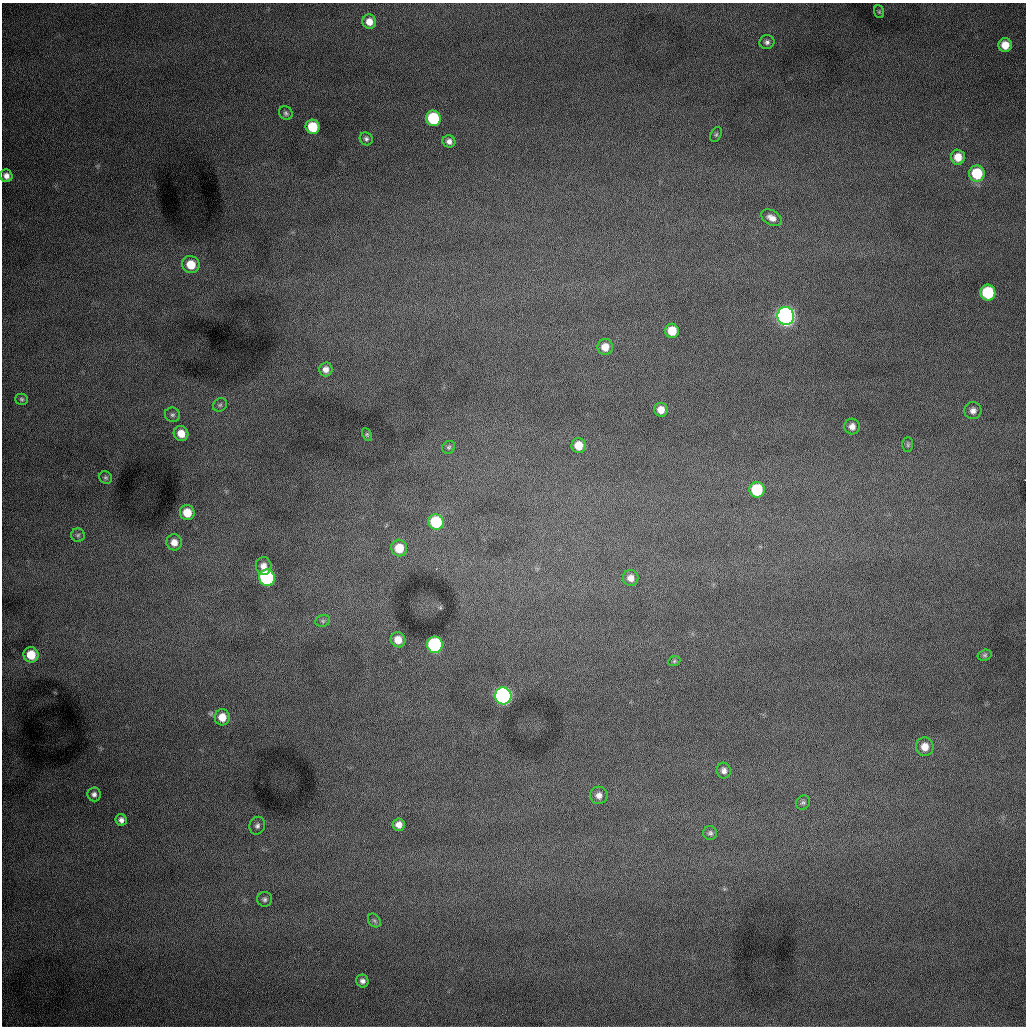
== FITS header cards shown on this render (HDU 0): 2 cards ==
NAXIS1  =                 1024 /fastest changing axis
NAXIS2  =                 1024 /next to fastest changing axis

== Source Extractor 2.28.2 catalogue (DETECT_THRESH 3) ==
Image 1024 x 1024 px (HDU 0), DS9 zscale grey, 1 PNG px = 1 image px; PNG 1028 x 1028 px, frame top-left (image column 1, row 1024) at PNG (2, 3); each listed source drawn as its Kron ellipse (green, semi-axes under 4 px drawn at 4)
Background 1000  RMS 13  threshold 38.1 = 3 sigma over >= 5 px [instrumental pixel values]
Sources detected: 61; all 61 listed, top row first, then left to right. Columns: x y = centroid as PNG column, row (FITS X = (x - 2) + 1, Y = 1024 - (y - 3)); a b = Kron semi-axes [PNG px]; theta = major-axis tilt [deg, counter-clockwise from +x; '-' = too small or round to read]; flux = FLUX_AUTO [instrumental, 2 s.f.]
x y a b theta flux
879 12 6 5 - 1300
369 22 7 7 - 8400
767 42 7 7 - 2900
1005 45 7 6 - 12000
286 113 7 6 - 2000
433 118 8 7 - 58000
313 127 7 7 - 33000
716 134 8 5 63 1600
366 139 7 6 - 2200
449 141 6 6 - 3700
958 157 7 7 - 11000
977 173 8 8 - 41000
6 176 6 6 - 4800
771 218 11 7 -29 5700
191 265 9 8 - 18000
988 293 8 7 - 59000
786 316 9 8 - 730000
672 331 7 7 - 18000
605 347 8 7 - 10000
326 369 7 6 - 5000
22 399 6 5 - 1600
220 405 7 6 - 1800
661 410 7 7 - 8300
973 411 8 8 - 4400
172 415 8 7 - 2600
852 426 8 7 - 5000
181 433 8 7 - 12000
367 434 7 4 -63 1200
908 445 7 5 89 1700
579 446 7 7 - 14000
449 447 7 6 - 1700
106 478 7 6 - 1700
757 490 8 7 - 50000
187 513 7 7 - 15000
436 522 8 7 - 51000
78 535 7 6 - 2100
174 542 8 8 - 7600
399 548 8 8 - 18000
264 566 9 8 - 6400
267 578 8 8 - 190000
631 578 8 8 - 6500
323 621 7 5 20 2100
398 640 7 7 - 9700
435 645 8 8 - 150000
31 655 8 7 - 20000
985 655 7 5 16 1600
674 661 6 5 - 1300
503 696 8 8 - 440000
222 717 8 7 - 11000
925 747 9 9 - 9000
724 771 8 7 - 4000
94 794 7 6 - 3200
599 795 9 8 - 5200
803 802 7 6 - 2100
121 820 6 5 - 3600
399 825 6 6 - 5600
257 826 9 7 68 3100
710 833 7 7 - 2100
265 899 7 7 - 2500
374 921 7 5 -53 1900
362 981 6 6 - 3400